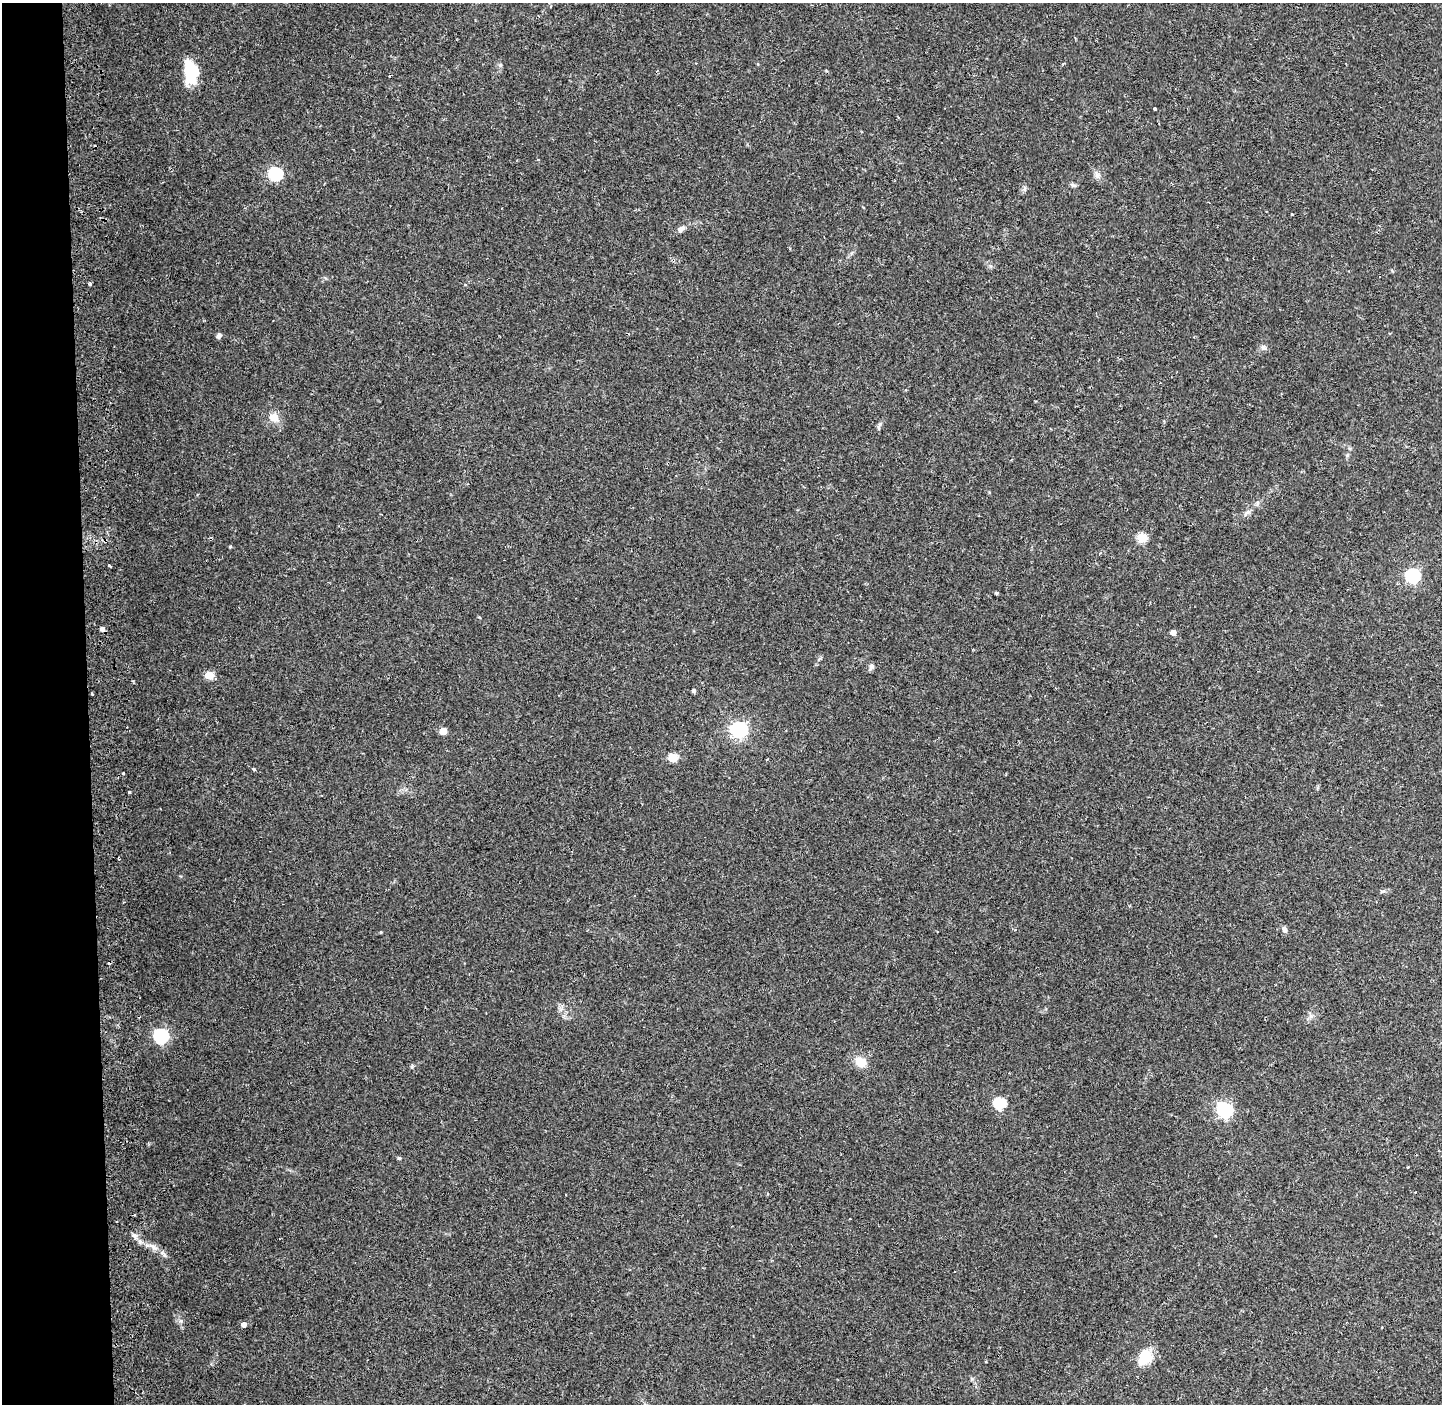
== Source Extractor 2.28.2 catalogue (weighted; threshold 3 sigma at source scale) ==
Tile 4 of 3 x 3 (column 1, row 2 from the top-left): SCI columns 120-1559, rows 1468-2869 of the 4556 x 4328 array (HDU 1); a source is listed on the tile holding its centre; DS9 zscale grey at full resolution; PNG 1444 x 1406 px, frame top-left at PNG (2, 3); no overlay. Shown black and unused: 6% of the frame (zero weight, under 2 of 3 exposures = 5% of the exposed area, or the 3 px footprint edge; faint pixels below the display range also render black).
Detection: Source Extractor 2.28.2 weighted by HDU 2 'WHT'; one run over the whole footprint, this tile lists its part. Background 0.0756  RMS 0.0048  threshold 0.0215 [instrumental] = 3 sigma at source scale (4.5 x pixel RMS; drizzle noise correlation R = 1.50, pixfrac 1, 0.0396/0.0396 arcsec/px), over >= 5 px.
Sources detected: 46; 3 cosmic-ray / hot-pixel residue — not listed; the other 43 listed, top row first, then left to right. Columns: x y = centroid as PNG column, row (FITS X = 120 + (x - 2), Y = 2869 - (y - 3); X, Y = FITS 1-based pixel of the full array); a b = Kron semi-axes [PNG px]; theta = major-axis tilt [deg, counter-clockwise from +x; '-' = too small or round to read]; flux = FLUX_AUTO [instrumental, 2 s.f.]
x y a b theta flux
500 65 5 5 - 0.75
191 72 20 12 -87 24
1155 109 3 3 - 0.92
275 174 6 6 - 68
1098 176 9 6 -6 1.5
1073 185 8 5 -16 1
1292 214 3 3 - 0.56
681 229 12 7 40 2
90 284 3 3 - 2.3
219 336 7 6 - 1.2
1263 347 8 7 - 1.4
274 418 11 10 - 5
1248 512 10 4 31 1.3
1142 538 5 5 - 24
230 547 4 3 - 0.54
109 566 4 3 - 1.2
1413 576 7 6 - 83
996 593 4 3 - 0.6
102 629 4 4 - 2.1
1173 632 5 4 - 2.8
871 666 8 6 67 1.5
209 675 5 5 - 12
694 691 4 3 - 1.3
92 694 3 3 - 0.85
739 730 7 6 - 140
443 731 5 5 - 7.4
673 758 5 5 - 16
767 759 3 2 - 0.44
254 769 5 3 - 0.73
123 773 3 3 - 2.2
129 792 3 3 - 1.1
1148 797 4 2 - 0.35
1129 906 4 2 - 0.38
1284 930 8 6 -75 1.6
380 932 3 3 - 0.5
161 1036 7 6 - 98
860 1062 9 8 - 8.4
999 1103 6 6 - 41
1225 1110 7 6 - 100
399 1158 4 4 - 0.71
153 1247 18 6 -30 4
244 1325 4 4 - 2.7
1144 1357 18 12 56 13
Overlapping masked pixels (flux is a lower limit): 1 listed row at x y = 153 1247
Unlisted compact peaks at least as high as the median listed source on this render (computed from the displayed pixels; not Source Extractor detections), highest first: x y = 181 1321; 412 1066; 880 424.